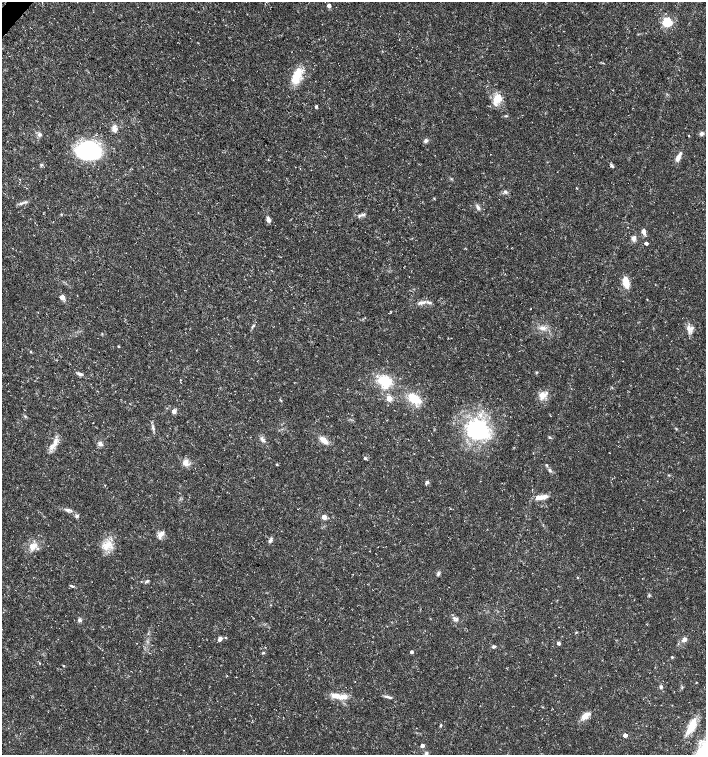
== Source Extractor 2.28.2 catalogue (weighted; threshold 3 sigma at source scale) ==
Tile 11 of 4 x 4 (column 3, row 3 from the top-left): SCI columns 2982-4389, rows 1513-3017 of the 6027 x 6026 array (HDU 1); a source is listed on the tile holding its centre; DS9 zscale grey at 2 x 2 block average (1 PNG px = mean of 2 x 2 image px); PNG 708 x 757 px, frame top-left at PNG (2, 2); no overlay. Shown black and unused: <1% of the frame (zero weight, under 3 of 5 exposures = <1% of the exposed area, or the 3 px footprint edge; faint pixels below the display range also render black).
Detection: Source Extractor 2.28.2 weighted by HDU 2 'WHT'; one run over the whole footprint, this tile lists its part. Background 0.0133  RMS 0.0019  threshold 0.00841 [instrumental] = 3 sigma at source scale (4.5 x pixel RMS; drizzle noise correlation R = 1.50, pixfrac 1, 0.0396/0.0396 arcsec/px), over >= 5 px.
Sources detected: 92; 1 inside a brighter object's white glare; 1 cosmic-ray / hot-pixel residue — not listed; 4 inside a brighter listed object's ellipse — not listed separately; the other 86 listed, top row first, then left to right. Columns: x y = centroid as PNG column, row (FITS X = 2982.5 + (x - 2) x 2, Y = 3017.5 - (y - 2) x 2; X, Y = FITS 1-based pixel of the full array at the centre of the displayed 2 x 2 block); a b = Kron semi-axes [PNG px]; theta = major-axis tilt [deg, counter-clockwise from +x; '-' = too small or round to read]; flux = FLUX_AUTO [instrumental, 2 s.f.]
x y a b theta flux
329 6 3 3 - 2.3
667 22 4 3 - 38
297 76 19 8 70 9.3
497 99 14 9 54 6
316 107 3 3 - 0.79
115 131 8 5 -52 1.5
40 134 6 4 -66 1
702 134 6 5 - 1.1
426 141 6 4 46 1.1
90 151 22 16 -5 44
678 157 14 4 61 2.6
41 165 4 3 - 0.61
611 166 5 4 - 0.75
505 192 5 4 - 0.96
21 203 8 3 22 1.2
478 207 8 3 -72 1.1
362 214 6 3 -12 0.89
268 219 7 4 -66 1.6
644 231 8 5 -83 1.6
634 238 7 5 -90 1.6
646 243 2 2 - 1.5
626 282 14 7 -80 4.8
62 297 3 3 - 5.2
647 299 2 2 - 0.22
421 303 14 4 14 1.9
253 326 4 3 - 0.49
543 328 9 5 -19 2.1
689 329 9 6 1 2.3
118 346 3 2 - 0.33
536 372 3 2 - 0.32
80 374 7 3 -13 1.4
180 380 2 2 - 0.22
385 381 11 8 -6 13
542 395 11 8 34 3.7
389 398 3 3 - 11
414 398 14 9 -39 9.6
174 411 4 4 - 1.9
25 416 3 2 - 0.35
153 428 7 3 -76 1
477 430 29 23 -13 41
550 437 4 3 - 0.45
262 439 5 4 - 1.1
324 440 12 5 -41 3.5
55 441 9 6 62 2.7
100 444 5 5 - 1.5
365 458 4 3 - 0.73
185 463 8 7 - 2.7
277 464 3 2 - 0.44
546 465 3 3 - 0.42
550 470 5 4 - 0.96
669 475 3 2 - 0.29
427 482 4 4 - 1.1
541 497 15 5 9 4.3
67 510 8 4 -15 1.3
77 516 5 4 - 0.79
324 517 3 3 - 5.9
160 535 11 6 77 2.1
270 540 7 4 56 1.1
107 545 12 8 51 5.1
33 546 13 8 47 3.8
438 574 6 4 51 0.79
577 577 2 2 - 0.27
147 581 5 3 - 0.66
454 618 6 4 -16 1.2
80 620 5 5 - 0.93
576 632 3 2 - 0.31
225 637 3 2 - 0.32
220 639 5 3 - 1.6
684 639 6 5 - 1.5
559 643 4 3 - 0.93
494 646 4 3 - 0.86
263 652 4 2 - 0.41
412 652 2 2 - 1.3
672 657 2 2 - 0.5
64 666 3 2 - 0.23
696 682 2 2 - 0.28
661 687 4 3 - 0.92
682 688 3 2 - 0.32
336 696 17 6 -12 4.8
388 697 12 3 -16 1.2
585 716 10 5 44 4
441 725 4 3 - 0.4
692 726 19 8 65 7.3
625 735 3 3 - 3.8
422 746 3 3 - 1.9
426 754 9 4 90 1.3
Isophote crosses this tile's border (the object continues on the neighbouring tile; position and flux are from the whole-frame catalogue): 1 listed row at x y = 426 754
Diffuse or blended objects may show on this block-average render without a row.